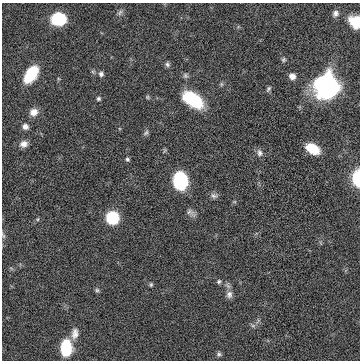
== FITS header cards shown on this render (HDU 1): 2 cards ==
NAXIS1  =                  358
NAXIS2  =                  358

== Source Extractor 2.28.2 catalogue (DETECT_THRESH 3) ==
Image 358 x 358 px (HDU 1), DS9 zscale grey, 1 PNG px = 1 image px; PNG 362 x 362 px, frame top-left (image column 1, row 358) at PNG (2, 3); no overlay
Background 0.00359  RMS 0.055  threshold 0.165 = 3 sigma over >= 5 px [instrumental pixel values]
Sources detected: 38; all 38 listed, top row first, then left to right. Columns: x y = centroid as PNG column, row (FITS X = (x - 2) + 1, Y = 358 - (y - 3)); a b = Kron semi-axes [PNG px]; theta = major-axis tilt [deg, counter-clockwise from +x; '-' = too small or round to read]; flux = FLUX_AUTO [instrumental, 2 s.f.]
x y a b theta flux
120 12 10 5 53 9.8
335 13 9 7 66 14
58 19 11 9 0 200
355 21 11 10 - 99
283 60 6 6 - 6.3
167 64 7 6 - 8.8
31 74 16 9 55 130
101 74 6 6 - 10
185 76 7 6 - 8.5
292 76 7 6 - 23
221 84 7 4 -90 5.5
327 87 16 15 - 1100
268 89 9 5 58 7.6
147 97 5 5 - 5
98 99 5 5 - 6.5
193 99 22 12 -35 190
34 112 10 9 - 28
25 127 6 6 - 19
146 133 9 5 52 8.2
24 144 9 8 - 22
313 149 13 8 -30 88
260 153 10 7 -69 14
127 159 6 5 - 6.6
358 178 10 5 -89 240
180 181 13 10 -81 290
214 196 10 7 -18 12
191 212 15 7 -37 15
112 218 7 7 - 400
38 219 5 3 - 4
3 235 8 4 -64 6.8
219 281 6 5 - 6.7
151 285 6 4 90 5.3
97 290 6 6 - 6.8
229 294 11 9 78 18
253 326 7 4 0 7.6
75 334 15 9 83 28
66 348 15 10 88 160
219 354 7 5 51 7.7
At the frame edge (FLAGS 8, measured only in part): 3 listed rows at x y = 355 21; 358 178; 3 235